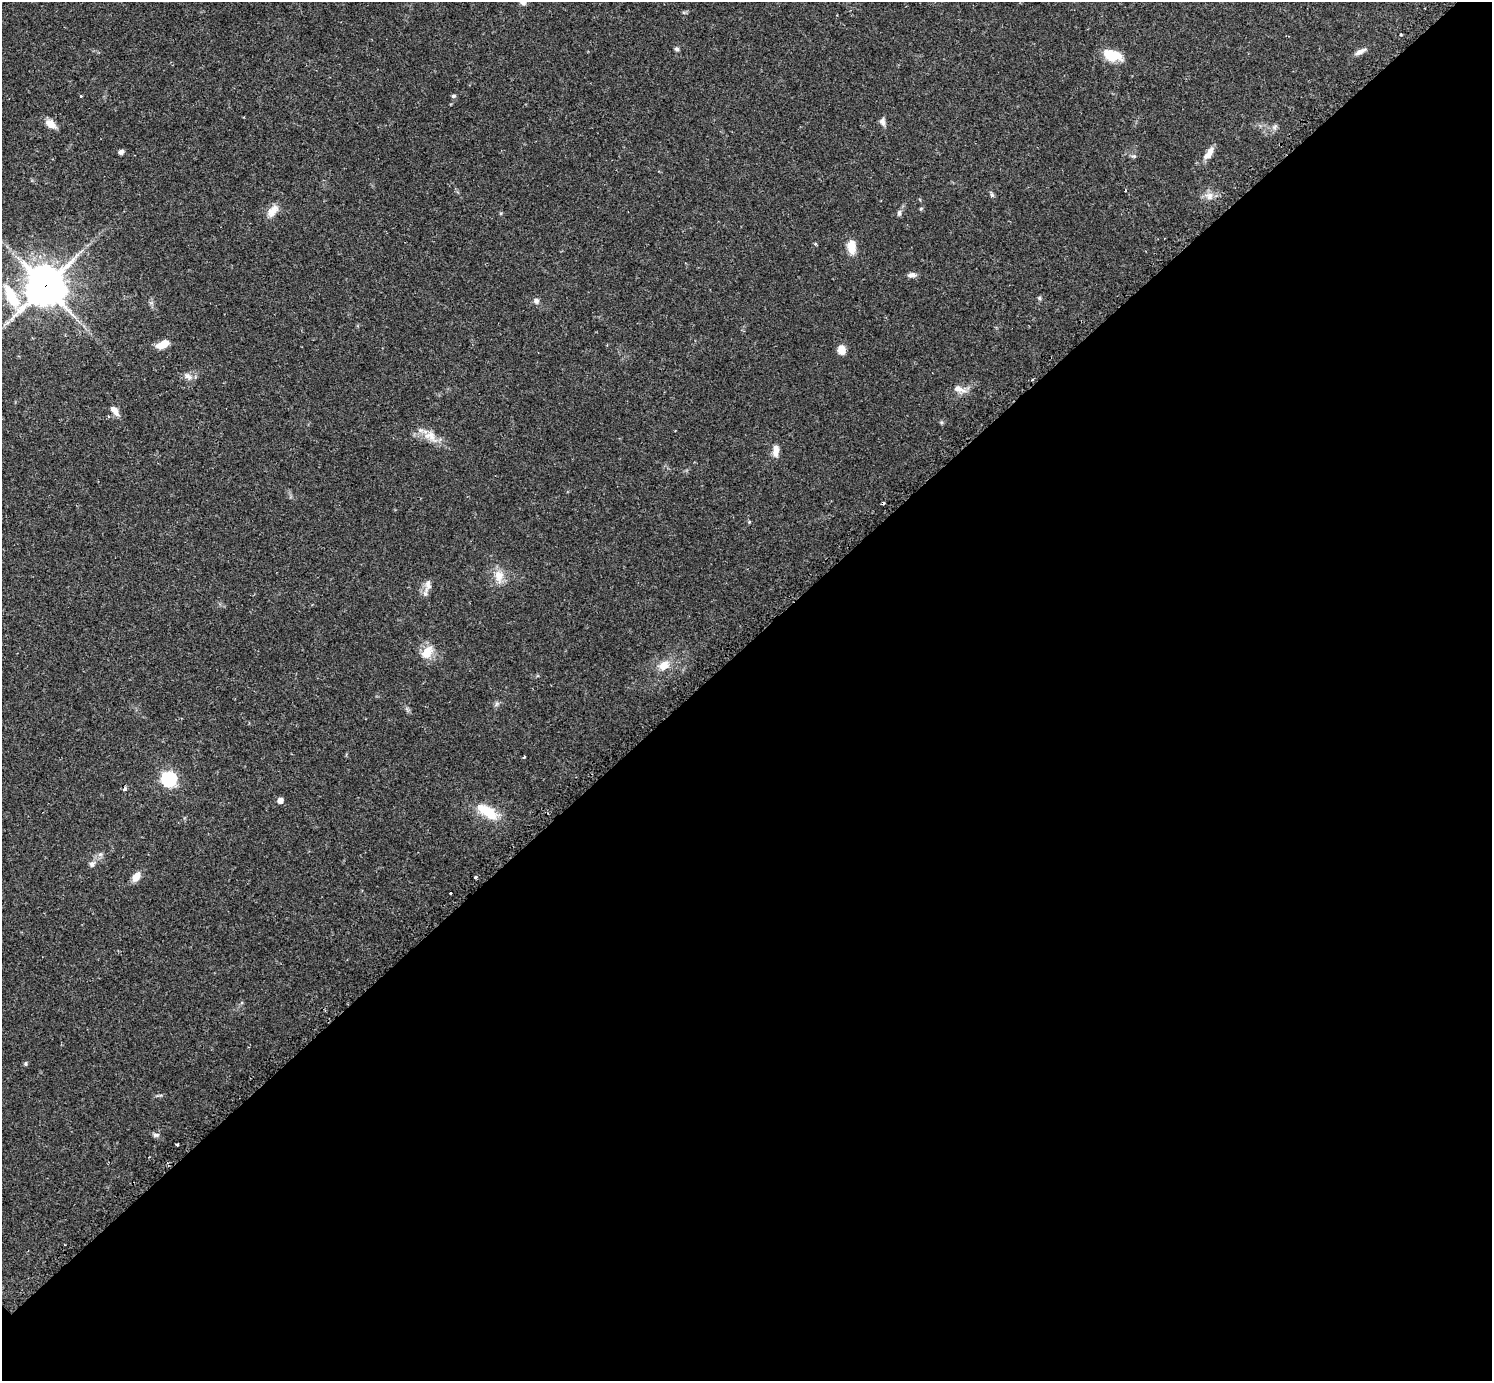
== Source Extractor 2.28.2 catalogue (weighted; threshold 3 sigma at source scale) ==
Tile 12 of 4 x 4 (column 4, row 3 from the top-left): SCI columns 4501-5990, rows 1569-2947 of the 6041 x 6040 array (HDU 1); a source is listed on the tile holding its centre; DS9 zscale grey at full resolution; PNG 1494 x 1383 px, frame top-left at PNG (2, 2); no overlay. Shown black and unused: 53% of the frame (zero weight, under 2 of 3 exposures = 2% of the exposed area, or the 3 px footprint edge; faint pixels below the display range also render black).
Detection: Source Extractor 2.28.2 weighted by HDU 2 'WHT'; one run over the whole footprint, this tile lists its part. Background 0.079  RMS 0.0056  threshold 0.0251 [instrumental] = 3 sigma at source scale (4.5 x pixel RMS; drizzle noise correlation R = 1.50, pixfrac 1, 0.05/0.05 arcsec/px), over >= 5 px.
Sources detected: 51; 2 cosmic-ray / hot-pixel residue — not listed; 1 inside a brighter listed object's ellipse — not listed separately; the other 48 listed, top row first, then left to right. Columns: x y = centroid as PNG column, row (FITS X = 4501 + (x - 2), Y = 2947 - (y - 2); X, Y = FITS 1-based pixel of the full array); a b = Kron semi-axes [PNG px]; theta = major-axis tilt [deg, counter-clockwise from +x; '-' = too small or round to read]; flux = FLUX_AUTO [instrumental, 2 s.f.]
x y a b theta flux
523 2 9 7 -44 2.5
677 49 6 5 - 1.2
1360 51 17 6 27 2.8
1112 55 20 10 -17 13
81 96 3 3 - 0.86
453 96 6 4 15 0.97
883 122 10 7 -68 2.2
51 124 16 8 -37 4.5
1274 127 8 6 35 1.6
121 152 5 4 - 2.3
1209 153 19 7 56 4.7
1134 156 7 5 10 0.95
992 195 7 5 -74 1.1
1209 196 11 11 - 4.1
921 208 5 3 - 0.6
273 211 19 10 50 5.2
899 213 8 5 82 1.3
815 244 5 3 - 0.63
852 247 16 9 -85 7.7
912 275 12 5 1 2
45 286 14 13 - 1300
11 296 35 13 -62 20
1039 298 6 5 - 0.8
536 301 8 7 - 1.8
163 344 13 7 25 7.3
841 350 8 7 - 7.2
188 376 12 7 -46 2.8
959 389 18 7 -20 4
114 410 12 6 -52 4.1
430 436 17 12 -16 7
776 451 14 7 87 4
749 522 5 4 - 0.52
499 576 16 13 -87 7
428 585 19 8 82 3.9
427 652 20 13 52 8.2
664 665 17 12 32 6.6
496 704 7 4 71 1.1
524 757 3 2 - 0.65
169 779 6 6 - 120
280 800 5 5 - 4.6
488 812 33 14 -33 14
92 864 9 7 41 2
136 877 11 7 56 5.6
475 877 4 3 - 0.84
450 893 3 2 - 0.76
25 1063 5 5 - 0.91
156 1135 9 5 6 1.4
177 1145 3 3 - 1.3
Overlapping masked pixels (flux is a lower limit): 1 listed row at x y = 45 286
Isophote crosses this tile's border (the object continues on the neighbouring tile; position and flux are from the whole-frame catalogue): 1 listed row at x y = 523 2